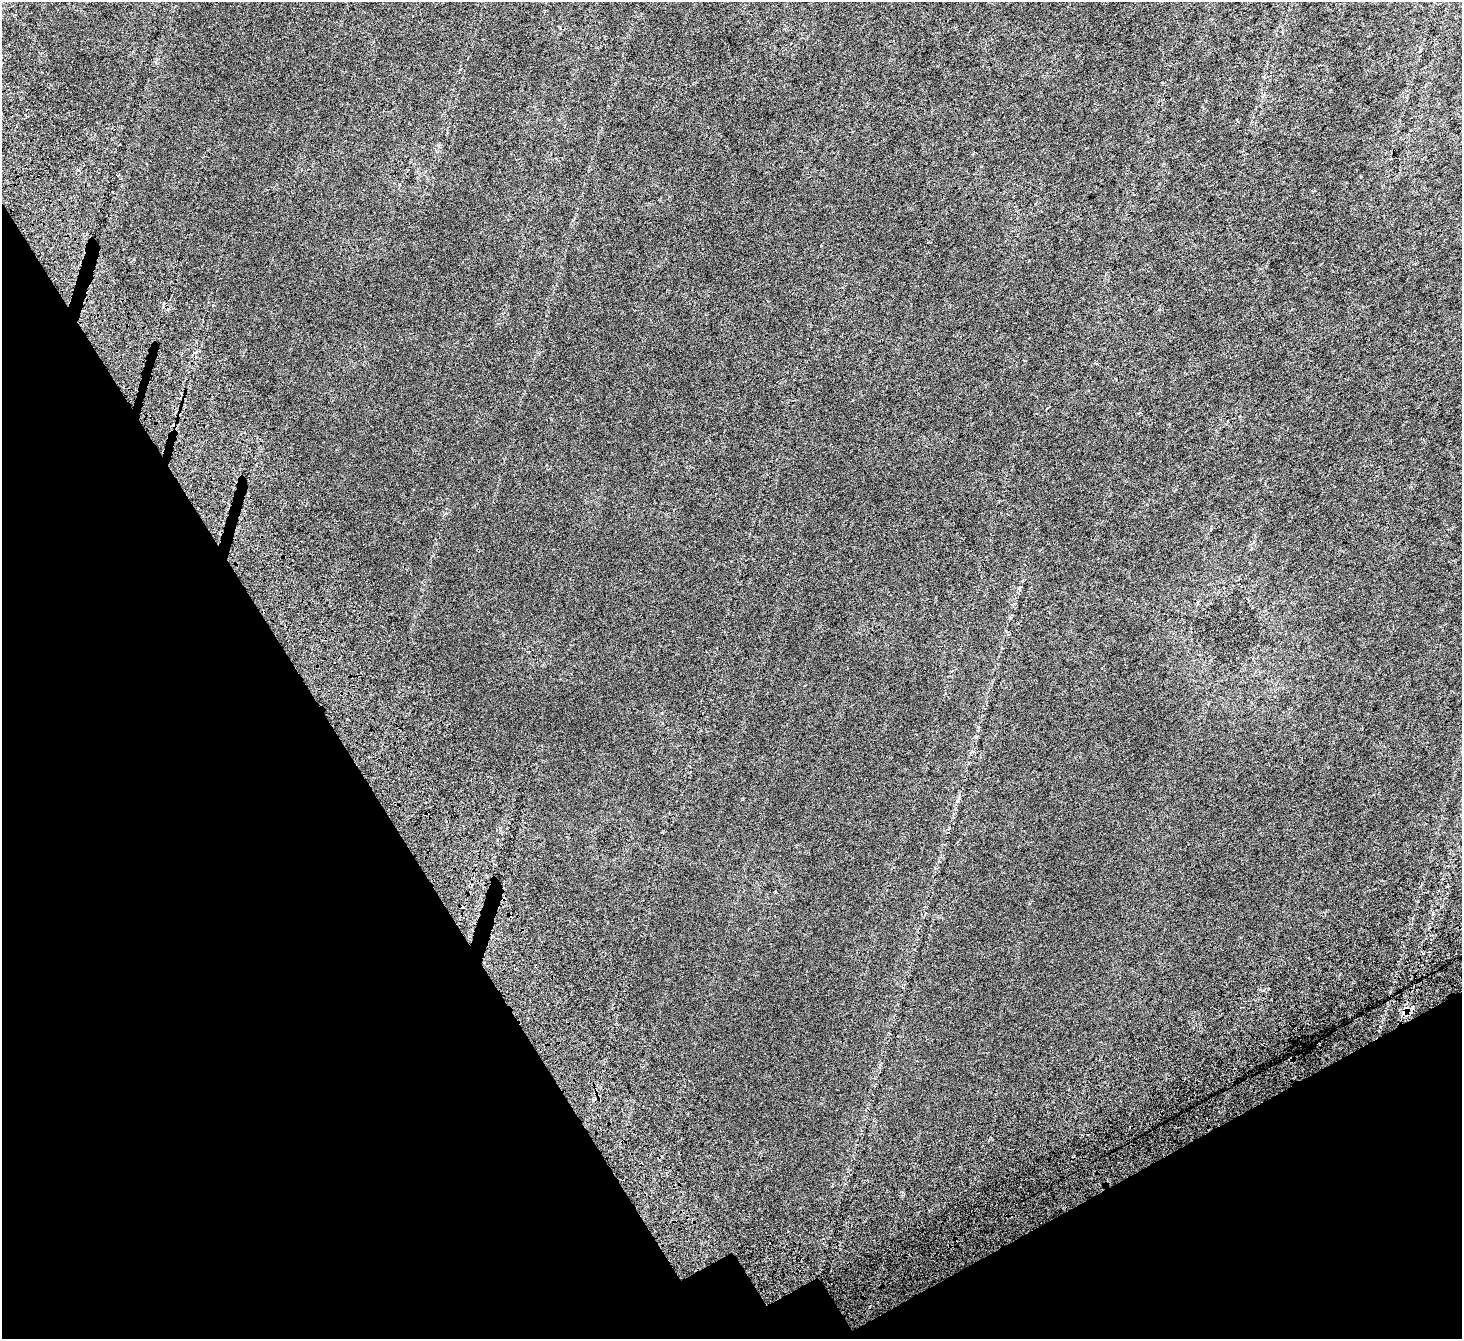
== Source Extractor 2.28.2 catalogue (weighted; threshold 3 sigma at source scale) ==
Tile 14 of 4 x 4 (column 2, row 4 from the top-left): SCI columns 1628-3087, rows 337-1673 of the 6180 x 6078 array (HDU 1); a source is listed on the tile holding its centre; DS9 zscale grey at full resolution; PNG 1464 x 1341 px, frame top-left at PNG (2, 2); no overlay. Shown black and unused: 27% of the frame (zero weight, under 4 of 7 exposures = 11% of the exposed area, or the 3 px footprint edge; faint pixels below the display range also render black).
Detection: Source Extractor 2.28.2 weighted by HDU 2 'WHT'; one run over the whole footprint, this tile lists its part. Background 0.00654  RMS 0.0052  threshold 0.0214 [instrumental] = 3 sigma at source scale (4.09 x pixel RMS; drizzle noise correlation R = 1.36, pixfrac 0.8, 0.0396/0.0396 arcsec/px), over >= 5 px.
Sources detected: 3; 1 cosmic-ray / hot-pixel residue — not listed; the other 2 listed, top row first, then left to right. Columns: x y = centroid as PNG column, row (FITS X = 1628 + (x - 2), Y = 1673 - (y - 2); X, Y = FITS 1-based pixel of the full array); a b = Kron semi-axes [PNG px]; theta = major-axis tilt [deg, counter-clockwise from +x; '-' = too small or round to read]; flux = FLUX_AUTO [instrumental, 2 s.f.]
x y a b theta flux
78 170 5 4 - 0.53
1405 1012 13 5 49 2.2
Overlapping masked pixels (flux is a lower limit): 1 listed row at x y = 1405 1012